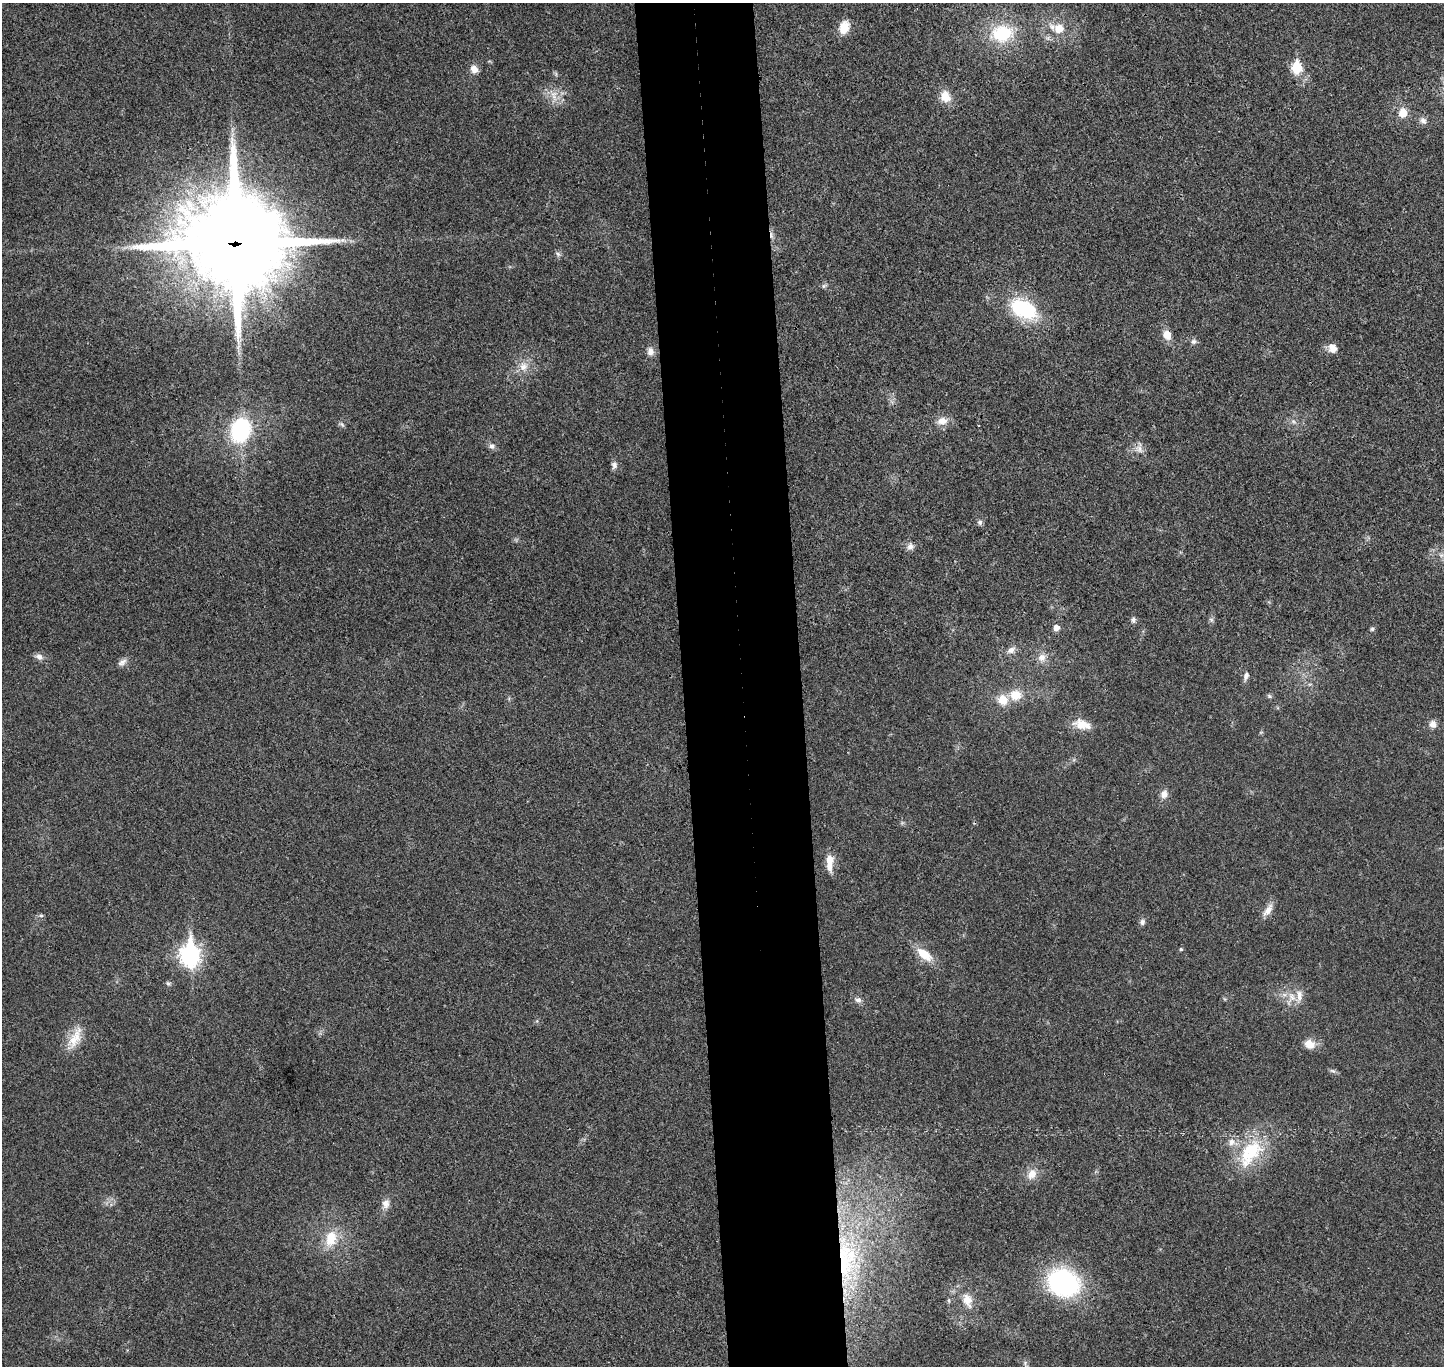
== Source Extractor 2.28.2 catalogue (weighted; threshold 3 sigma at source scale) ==
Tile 5 of 3 x 3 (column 2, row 2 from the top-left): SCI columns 1497-2938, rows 1495-2858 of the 4436 x 4365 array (HDU 1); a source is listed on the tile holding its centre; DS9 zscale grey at full resolution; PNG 1446 x 1368 px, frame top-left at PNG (2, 3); no overlay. Shown black and unused: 8% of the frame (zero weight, under 3 of 4 exposures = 6% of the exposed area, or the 3 px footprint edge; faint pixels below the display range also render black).
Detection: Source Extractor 2.28.2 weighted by HDU 2 'WHT'; one run over the whole footprint, this tile lists its part. Background 0.0268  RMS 0.006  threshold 0.0269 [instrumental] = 3 sigma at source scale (4.5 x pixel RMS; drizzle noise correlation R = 1.50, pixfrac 1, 0.05/0.05 arcsec/px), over >= 5 px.
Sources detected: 71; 1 cosmic-ray / hot-pixel residue — not listed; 6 inside a brighter listed object's ellipse — not listed separately; the other 64 listed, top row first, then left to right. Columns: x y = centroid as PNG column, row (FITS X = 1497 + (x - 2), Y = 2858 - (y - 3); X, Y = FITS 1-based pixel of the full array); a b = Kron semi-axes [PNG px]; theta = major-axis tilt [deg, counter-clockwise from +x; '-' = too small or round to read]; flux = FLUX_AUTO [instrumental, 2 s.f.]
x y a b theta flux
844 27 13 10 68 10
1059 29 13 12 - 8.4
1002 34 23 18 5 30
1297 68 7 6 - 36
474 69 11 9 -41 4.2
554 95 17 8 -76 5.6
945 96 18 14 -73 7.6
1403 113 8 7 - 9.2
1423 120 10 7 -50 2.6
342 240 9 3 5 1.8
235 243 30 29 - 11000
558 254 7 4 -45 1.3
824 286 7 5 59 1.1
1024 309 33 19 -28 43
1167 335 11 9 -69 6.1
1193 341 7 7 - 1.8
1332 348 12 10 -57 5
650 351 10 8 -81 3.4
523 366 13 12 - 6.2
942 421 13 9 6 6
1293 421 7 4 -19 1.3
342 424 7 4 -44 1.2
240 430 27 21 75 48
492 446 8 7 - 2
1139 449 11 8 -74 3.6
614 465 10 7 86 2.2
980 522 7 6 - 1.5
910 546 9 8 - 2.8
1441 555 6 6 - 1.7
1211 619 7 4 -19 0.99
1133 620 8 6 82 1.7
1056 628 6 5 - 4.2
1372 629 6 5 - 1
1011 650 12 8 32 3.3
39 657 11 7 -26 2.7
1042 657 11 11 - 4.5
122 662 14 7 32 2.8
1246 676 9 6 75 2.6
1016 695 15 13 -4 10
1269 696 6 5 - 1
1082 724 23 11 -14 8.3
1433 724 9 9 - 3.2
1164 794 10 8 70 3.8
830 860 10 8 -84 6.2
1268 910 18 8 56 5.1
41 916 6 4 0 0.97
1142 922 8 6 90 1.8
1181 949 4 4 - 0.88
924 954 20 10 -39 12
190 955 10 8 -87 300
168 983 6 6 - 1.2
1292 997 13 9 -57 5.4
858 1000 8 7 - 2.3
75 1037 33 12 66 12
1309 1044 14 10 -15 5.8
1332 1071 9 4 -9 1.2
1252 1150 33 24 13 31
1032 1174 15 11 58 6.5
386 1204 12 10 81 4
331 1239 25 16 77 15
847 1261 80 29 -88 100
1063 1283 25 21 -23 110
967 1300 20 12 -71 8.6
1025 1364 12 2 -79 1.1
Overlapping masked pixels (flux is a lower limit): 2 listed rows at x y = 235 243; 847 1261